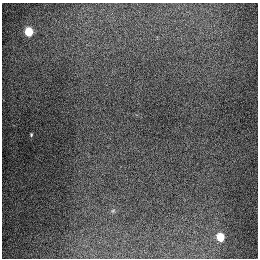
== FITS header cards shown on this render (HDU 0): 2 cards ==
NAXIS1  =                  256
NAXIS2  =                  256

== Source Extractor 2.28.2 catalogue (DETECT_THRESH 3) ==
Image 256 x 256 px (HDU 0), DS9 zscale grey, 1 PNG px = 1 image px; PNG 260 x 260 px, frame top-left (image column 1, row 256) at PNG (2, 3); no overlay
Background 1340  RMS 28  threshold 82.9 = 3 sigma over >= 5 px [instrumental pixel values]
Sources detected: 4; all 4 listed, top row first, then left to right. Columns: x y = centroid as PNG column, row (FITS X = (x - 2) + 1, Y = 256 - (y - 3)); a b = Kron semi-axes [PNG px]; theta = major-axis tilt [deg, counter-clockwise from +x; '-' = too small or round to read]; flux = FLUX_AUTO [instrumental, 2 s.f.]
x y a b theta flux
29 31 6 5 - 90000
31 135 4 3 - 2100
113 210 6 4 20 2400
220 237 6 5 - 69000